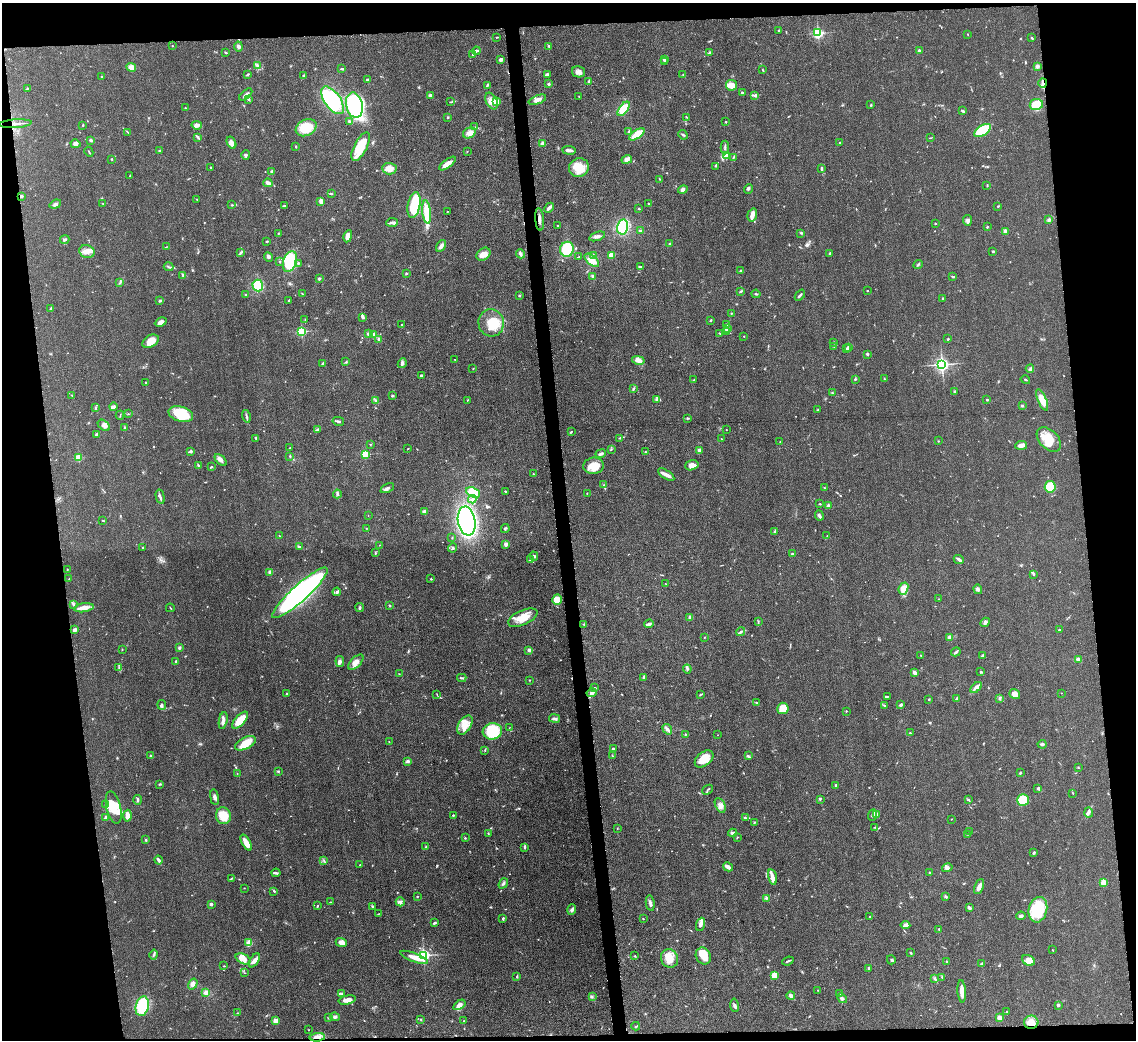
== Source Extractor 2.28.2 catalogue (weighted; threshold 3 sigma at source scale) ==
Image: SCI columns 4-4536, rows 243-4391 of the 4543 x 4526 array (HDU 1 of 3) = the unmasked area's bounding box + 8 px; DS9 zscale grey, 4 x 4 block average (1 PNG px = mean of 4 x 4 image px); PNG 1138 x 1042 px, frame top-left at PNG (2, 3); each listed source drawn as its Kron ellipse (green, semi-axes under 4 px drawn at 4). Shown black and unused: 13% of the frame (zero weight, under 3 of 5 exposures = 1% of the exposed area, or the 3 px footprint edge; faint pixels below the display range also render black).
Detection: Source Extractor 2.28.2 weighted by HDU 2 'WHT'. Background 0.0622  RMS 0.006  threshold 0.0271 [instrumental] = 3 sigma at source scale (4.5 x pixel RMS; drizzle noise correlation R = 1.50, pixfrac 1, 0.05/0.05 arcsec/px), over >= 5 px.
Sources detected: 723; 2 too faint to see at this stretch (4 x 4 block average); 3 inside a brighter object's white glare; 4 cosmic-ray / hot-pixel residue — neither listed nor drawn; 13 coinciding with a brighter row at this scale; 43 inside a brighter listed object's ellipse — not listed separately; of the other 658, all 500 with FLUX_AUTO >= 1.46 (the completeness limit of this list) listed and drawn (158 fainter detections not listed), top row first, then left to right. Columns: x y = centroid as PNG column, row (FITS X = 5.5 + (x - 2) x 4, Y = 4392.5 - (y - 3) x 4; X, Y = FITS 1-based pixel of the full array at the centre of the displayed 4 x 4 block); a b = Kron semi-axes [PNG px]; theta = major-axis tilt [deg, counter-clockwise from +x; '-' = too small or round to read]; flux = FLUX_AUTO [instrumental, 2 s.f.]
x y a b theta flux
778 31 3 2 - 1.5
818 33 2 2 - 600
967 34 2 2 - 1.8
496 37 3 2 - 2.3
1032 38 2 2 - 3.8
172 46 2 2 - 1.8
238 46 5 3 - 8.9
549 46 2 2 - 3.6
476 51 4 2 - 10
919 51 3 2 - 7.4
709 52 3 2 - 4.1
226 53 3 2 - 3.1
473 54 2 2 - 3.3
501 59 4 2 - 8.3
664 59 3 2 - 19
665 62 2 2 - 6.9
257 65 3 2 - 4.7
1037 66 3 2 - 11
131 67 5 4 - 21
342 69 4 2 - 4.5
762 70 2 2 - 2.2
579 72 7 5 -11 18
247 74 4 2 - 3.9
547 74 4 2 - 11
683 74 2 2 - 1.5
304 76 3 2 - 9.9
101 77 2 2 - 3.3
367 80 2 2 - 8.4
589 81 4 2 - 4.2
1043 83 5 3 - 10
548 84 3 2 - 5.8
487 85 4 2 - 5.1
731 85 5 5 - 34
28 88 4 2 - 2.6
742 93 3 2 - 9.4
246 94 8 3 42 11
430 95 4 2 - 6.6
755 95 4 2 - 5.6
579 96 2 2 - 1.7
249 99 2 2 - 2.3
333 100 16 8 -54 340
537 100 9 3 20 17
492 101 9 5 -62 27
497 101 2 2 - 94
450 102 2 2 - 2.2
1036 104 6 5 - 90
354 105 13 8 -77 350
871 105 3 2 - 2.8
185 108 2 2 - 2.7
624 109 8 4 53 68
963 111 3 2 - 5.8
448 117 2 2 - 3.5
686 117 2 2 - 2.1
349 121 2 2 - 5.2
726 122 2 2 - 2.9
15 124 16 2 4 14
83 125 2 2 - 3.1
197 125 5 3 - 13
475 127 2 2 - 1.5
306 128 11 8 28 84
982 131 9 5 35 120
128 132 2 2 - 1.9
629 132 4 2 - 6.4
469 133 6 5 - 18
637 134 9 4 36 64
683 135 5 2 - 4.5
198 137 3 2 - 4.2
930 138 3 2 - 1.8
91 140 3 2 - 7
840 142 2 2 - 2.1
231 143 6 3 -61 16
543 143 2 2 - 65
75 144 5 4 - 9.8
296 147 3 2 - 2.7
361 147 15 6 62 100
725 147 7 2 88 5.5
160 150 2 2 - 4.8
569 150 7 2 -6 10
89 152 5 2 - 3.2
467 152 2 2 - 1.6
246 155 5 2 - 6
726 156 2 2 - 81
733 157 4 2 - 3.4
112 159 2 2 - 3.1
627 160 5 4 - 17
447 163 10 3 36 38
715 166 2 2 - 3
211 167 2 2 - 4.6
579 167 10 9 - 52
389 169 7 6 - 28
821 169 3 2 - 4.9
272 171 2 2 - 26
130 176 2 2 - 2.3
660 179 2 2 - 1.7
268 183 5 3 - 17
987 186 3 2 - 2.4
748 189 5 3 - 6.9
683 190 5 3 - 7.8
331 194 3 2 - 3.1
21 196 3 2 - 7.7
197 199 2 2 - 1.7
321 201 4 2 - 28
648 203 2 2 - 1.7
55 204 6 3 21 10
103 204 2 2 - 2.2
232 205 3 2 - 3.5
414 205 13 6 79 140
284 206 2 2 - 3.4
998 206 2 2 - 2
549 208 5 2 - 15
639 209 2 2 - 2.6
447 211 2 2 - 1.6
427 212 12 4 -83 90
752 215 7 4 73 14
540 219 11 2 -86 15
967 220 5 3 - 9.2
1049 220 2 2 - 11
392 222 6 3 4 9
935 223 2 2 - 2.6
558 226 2 2 - 3.4
623 227 7 5 77 120
987 227 2 2 - 3.3
640 231 4 2 - 7.6
1005 231 3 3 - 15
278 233 2 2 - 2.4
801 233 3 2 - 2.4
348 236 6 4 78 28
597 236 8 3 19 11
65 239 5 2 - 4.6
267 241 3 2 - 4.1
670 243 3 2 - 3.1
441 246 6 3 59 13
166 247 3 2 - 1.6
567 249 7 7 - 160
87 251 8 6 -18 25
993 251 2 2 - 4.6
240 253 4 2 - 4.6
830 253 3 2 - 5.5
483 254 7 6 - 30
520 254 5 3 - 8
593 255 3 2 - 6.9
611 255 3 3 - 22
268 257 5 2 - 5.3
579 257 3 2 - 3
592 260 9 4 -40 34
280 262 2 2 - 1.6
290 262 10 6 71 150
298 263 2 2 - 5.7
918 264 5 2 - 3.8
169 267 5 2 - 4
640 267 3 3 - 7
740 271 2 2 - 4.6
406 273 2 2 - 5.2
183 275 3 2 - 4.4
592 276 3 2 - 4.9
953 277 4 2 - 3.5
319 279 3 2 - 7.7
120 282 3 2 - 3.4
258 285 6 5 - 79
741 291 3 2 - 4.6
867 291 2 2 - 5.2
302 294 2 2 - 1.7
756 294 4 2 - 3.6
246 295 2 2 - 3.1
800 295 6 2 50 6.6
519 296 2 2 - 11
943 298 2 2 - 2.4
160 300 3 2 - 3.3
289 301 2 2 - 8.4
50 308 3 2 - 2.9
731 313 2 2 - 2.5
362 317 3 3 - 5.4
305 320 2 2 - 1.5
711 320 3 2 - 2.6
161 322 6 3 25 18
491 323 13 12 - 93
402 325 3 2 - 2.5
727 325 2 2 - 2.5
727 328 3 2 - 4.2
302 331 2 2 - 400
727 331 2 2 - 2.7
368 333 3 2 - 6.2
719 333 3 2 - 2.6
374 335 4 3 - 18
744 336 2 2 - 1.9
379 339 2 2 - 19
948 339 2 2 - 3.5
150 341 9 5 30 40
834 343 3 2 - 2.7
834 346 2 2 - 2
848 347 4 3 - 9.1
846 349 2 2 - 9.7
867 354 2 2 - 21
455 359 2 2 - 1.6
638 360 6 3 -14 24
346 362 3 2 - 3
323 363 4 2 - 4.8
402 363 5 3 - 7.3
942 364 2 2 - 1300
473 368 2 2 - 2.2
1030 369 4 2 - 5.3
421 375 3 2 - 7
855 379 2 2 - 4
884 379 3 2 - 2.1
694 380 3 2 - 2.5
1025 380 5 2 - 3
146 382 3 2 - 3.4
633 389 3 2 - 3.8
954 391 3 2 - 4.1
832 393 2 2 - 3.1
72 395 2 2 - 1.5
392 396 2 2 - 16
657 399 3 3 - 5.8
375 400 4 2 - 5
467 400 3 2 - 1.5
987 400 3 2 - 3.3
1042 400 11 4 -67 46
1022 406 2 2 - 3.7
113 407 4 3 - 7.4
95 408 3 2 - 2.8
817 410 3 2 - 2.2
129 414 2 2 - 1.5
181 414 12 7 -17 120
120 415 4 2 - 2.3
246 416 6 2 -75 6.1
688 418 2 2 - 2.1
338 421 6 2 -12 7.3
104 425 7 4 -40 15
125 428 4 2 - 3.2
317 430 3 2 - 4.7
726 430 2 2 - 1.6
571 432 4 2 - 2.4
97 434 3 3 - 7
256 438 3 2 - 3.1
620 438 2 2 - 2.2
721 439 2 2 - 2.4
1049 439 14 9 -45 79
938 441 2 2 - 2.1
780 442 2 2 - 1.5
370 445 2 2 - 1.5
1021 445 6 3 4 24
290 448 3 2 - 3.2
408 449 2 2 - 1.8
611 449 2 2 - 1.6
699 450 2 2 - 14
191 451 2 2 - 17
645 452 3 2 - 2.7
365 454 2 2 - 250
601 454 5 2 - 10
290 456 3 2 - 3.4
78 458 2 2 - 160
221 460 7 4 -43 13
198 465 3 2 - 3.9
692 465 7 5 16 21
594 466 10 8 7 49
211 467 3 2 - 3.2
533 474 2 2 - 2.3
666 474 9 3 -32 17
604 485 2 2 - 1.9
1050 487 6 5 - 150
387 488 7 2 28 9.3
824 488 2 2 - 2.5
505 491 3 2 - 2.9
473 492 7 5 -25 75
587 493 2 2 - 1.8
337 494 4 2 - 4.4
160 497 7 2 -76 7.6
472 499 4 2 - 6.4
820 504 2 2 - 2.4
828 506 3 2 - 6.8
424 511 4 3 - 9.2
819 515 5 2 - 8.3
368 516 2 2 - 1.5
103 520 3 2 - 2.6
467 521 14 8 -81 630
366 528 2 2 - 1.5
505 528 4 2 - 5.8
775 531 4 2 - 5.2
279 536 2 2 - 1.9
827 536 2 2 - 2
452 538 2 2 - 1.8
506 544 2 2 - 56
380 545 2 2 - 1.8
299 547 3 2 - 7.4
143 548 2 2 - 2.2
452 548 4 2 - 4.9
375 553 3 2 - 3.1
792 554 2 2 - 7.2
534 556 5 2 - 6
959 559 5 3 - 9.1
530 560 3 2 - 2.5
67 570 2 2 - 1.7
270 572 3 3 - 9.8
1034 574 2 2 - 1.6
69 579 2 2 - 2.2
431 579 2 2 - 3.2
666 584 3 2 - 2
903 589 6 4 68 27
978 589 5 3 - 8.6
337 592 4 3 - 8.5
300 593 36 8 42 1100
939 599 2 2 - 1.6
557 600 5 4 - 39
73 604 3 2 - 4.3
390 605 2 2 - 15
84 608 10 4 8 24
170 608 4 2 - 2.4
360 608 4 2 - 5.8
690 617 4 2 - 8.9
523 618 16 7 24 53
758 621 2 2 - 1.8
985 622 5 3 - 12
584 624 2 2 - 3
649 624 5 2 - 11
75 630 3 3 - 14
1059 630 3 2 - 4.3
741 632 5 2 - 5.8
704 637 2 2 - 1.5
950 637 3 2 - 17
179 648 3 3 - 5.2
122 649 2 2 - 2.5
529 650 3 2 - 11
956 652 5 2 - 5.9
921 655 2 2 - 1.6
983 655 3 2 - 3.7
1079 660 4 3 - 12
176 661 3 2 - 3.9
340 661 5 4 - 10
356 662 9 5 45 21
119 668 4 2 - 3.5
687 669 4 2 - 4.1
981 672 3 2 - 3
915 673 3 2 - 12
399 674 3 2 - 1.7
462 678 4 2 - 4.6
643 678 4 2 - 4.1
530 680 2 2 - 2.6
595 687 2 2 - 2
976 687 7 3 43 14
592 693 5 3 - 13
1061 693 2 2 - 2
286 694 2 2 - 2.7
437 694 4 2 - 1.9
701 694 2 2 - 1.6
1015 694 6 4 -36 25
887 696 4 2 - 4.3
1000 698 3 2 - 6.9
929 699 2 2 - 3
956 699 3 2 - 5.4
757 703 2 2 - 2.7
162 705 5 2 - 6.5
901 705 3 2 - 7.2
884 706 3 2 - 2.5
783 708 5 5 - 52
846 711 2 2 - 2.9
554 719 5 3 - 11
223 720 8 3 80 13
240 720 10 5 48 57
465 725 10 6 58 34
509 728 2 2 - 1.5
667 729 5 3 - 9.5
492 731 9 8 - 110
910 733 2 2 - 3.2
685 734 2 2 - 2.5
717 735 2 2 - 1.5
389 742 4 2 - 2
245 743 11 5 27 58
1042 744 4 2 - 6.6
613 749 3 2 - 4.4
485 750 3 2 - 2.7
150 755 2 2 - 3
612 756 4 2 - 2.8
748 756 4 2 - 5.1
704 759 11 6 39 64
407 762 4 2 - 3.4
1078 767 2 2 - 2
278 771 3 2 - 2.9
237 773 2 2 - 1.5
1020 773 2 2 - 3.6
160 784 3 2 - 3.1
836 785 3 2 - 3.3
1038 788 3 2 - 4.3
707 790 5 2 - 3.3
1073 793 2 2 - 1.5
214 797 8 3 -81 10
820 799 3 2 - 3.2
138 800 5 2 - 6.4
968 800 3 2 - 2.9
1023 800 6 5 - 110
105 805 2 2 - 2.2
720 805 8 5 -65 17
114 807 16 7 -76 92
1089 812 5 3 - 7.8
877 814 2 2 - 3.3
453 815 2 2 - 3.7
873 815 6 2 66 6.9
127 816 6 3 -88 24
223 816 8 7 - 64
106 818 2 2 - 42
746 818 4 3 - 6
951 819 2 2 - 1.5
754 822 2 2 - 1.7
875 827 3 2 - 2.2
617 828 2 2 - 1.5
970 832 2 2 - 1.5
488 833 2 2 - 2.5
732 833 4 2 - 5.2
968 834 2 2 - 2.1
737 837 2 2 - 1.8
465 838 2 2 - 3
146 840 2 2 - 14
246 843 9 3 -60 39
426 846 2 2 - 2
525 847 3 2 - 7.1
1034 853 3 2 - 5.4
158 860 4 2 - 8.3
324 861 3 2 - 3.2
360 865 2 2 - 2.7
728 867 5 2 - 23
947 868 5 3 - 9.3
276 873 4 2 - 6.9
930 873 2 2 - 17
772 877 8 3 -75 21
232 878 4 2 - 3.7
1103 882 2 2 - 150
503 883 5 2 - 6.5
979 887 8 3 67 18
244 888 2 2 - 1.5
274 891 2 2 - 3.4
417 896 2 2 - 3.4
946 897 4 2 - 3.9
766 898 3 2 - 4.3
330 902 2 2 - 1.9
400 902 4 3 - 9.6
650 903 8 3 -79 11
211 904 3 2 - 7.2
317 906 3 2 - 3
373 906 3 2 - 2.5
969 908 4 3 - 8.2
572 910 5 3 - 8.6
1038 910 13 9 77 170
378 914 3 2 - 1.9
1021 916 5 3 - 8.4
870 917 3 2 - 2.4
503 918 3 2 - 4.4
643 919 2 2 - 2.1
434 923 4 2 - 5.1
700 924 7 4 69 19
905 925 5 3 - 15
939 929 2 2 - 8.7
249 943 4 3 - 34
341 943 5 3 - 23
1053 950 3 2 - 2.1
911 953 2 2 - 3.3
154 955 5 2 - 4.3
423 955 2 2 - 920
635 956 3 2 - 2.5
703 956 8 7 - 42
414 957 15 4 -21 34
669 958 9 8 - 53
243 959 8 5 -22 25
254 960 8 3 58 16
891 960 4 2 - 4.6
1028 960 7 5 -32 33
788 961 6 2 21 5.1
947 962 2 2 - 4.8
981 964 3 2 - 3.9
224 966 3 2 - 1.9
869 968 3 2 - 3.9
245 973 3 2 - 1.5
774 975 3 3 - 52
517 976 3 2 - 2.9
942 977 4 2 - 3.2
935 979 3 2 - 4.7
193 984 6 3 58 15
818 990 2 2 - 1.5
962 991 11 3 -85 28
206 993 3 3 - 13
840 993 4 2 - 4.9
341 994 2 2 - 3.6
791 995 4 3 - 13
592 997 2 2 - 2.1
842 998 5 3 - 8.8
347 1000 9 3 12 25
459 1005 7 4 35 16
734 1005 7 3 -81 8.3
1059 1005 3 3 - 4.4
142 1006 10 6 77 210
1006 1011 2 2 - 2.3
238 1013 3 2 - 1.6
335 1017 5 3 - 7.6
328 1018 2 2 - 2.1
999 1018 4 3 - 12
421 1020 2 2 - 1.6
276 1021 3 3 - 25
464 1021 2 2 - 1.5
1031 1022 7 6 - 36
636 1026 4 2 - 3.1
308 1030 2 2 - 1.5
317 1037 7 4 4 20
Overlapping masked pixels (flux is a lower limit): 5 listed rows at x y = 1043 83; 15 124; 21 196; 1031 1022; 317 1037
Diffuse or blended objects may show on this block-average render without a row.